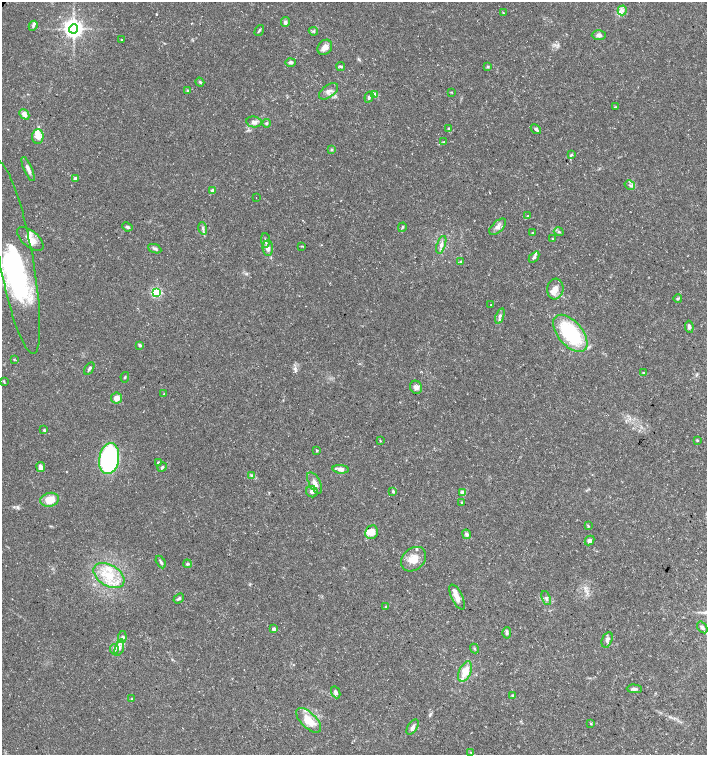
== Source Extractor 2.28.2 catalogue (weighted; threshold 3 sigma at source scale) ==
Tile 6 of 4 x 4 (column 2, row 2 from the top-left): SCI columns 1573-2981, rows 3018-4522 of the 6027 x 6026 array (HDU 1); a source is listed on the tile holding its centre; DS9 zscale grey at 2 x 2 block average (1 PNG px = mean of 2 x 2 image px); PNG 709 x 757 px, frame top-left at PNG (2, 2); each listed source drawn as its Kron ellipse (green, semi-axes under 4 px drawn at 4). Shown black and unused: <1% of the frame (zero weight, under 3 of 5 exposures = <1% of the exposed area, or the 3 px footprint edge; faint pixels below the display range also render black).
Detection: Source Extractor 2.28.2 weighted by HDU 2 'WHT'; one run over the whole footprint, this tile lists its part. Background 0.0289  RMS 0.0022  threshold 0.00999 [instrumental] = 3 sigma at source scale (4.5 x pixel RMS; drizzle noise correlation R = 1.50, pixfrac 1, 0.0396/0.0396 arcsec/px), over >= 5 px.
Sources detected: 130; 3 inside a brighter object's white glare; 1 cosmic-ray / hot-pixel residue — neither listed nor drawn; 14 inside a brighter listed object's ellipse — not listed separately; the other 112 listed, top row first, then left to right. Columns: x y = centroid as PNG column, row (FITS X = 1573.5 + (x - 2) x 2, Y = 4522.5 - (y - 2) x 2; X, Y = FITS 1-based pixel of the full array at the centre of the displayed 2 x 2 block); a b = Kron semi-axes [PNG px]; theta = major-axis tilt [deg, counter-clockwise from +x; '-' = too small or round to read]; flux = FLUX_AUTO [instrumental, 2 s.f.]
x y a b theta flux
622 10 5 4 - 1.5
503 13 3 2 - 0.37
285 22 5 4 - 1.4
33 26 5 3 - 0.82
74 29 4 4 - 330
259 30 6 2 53 0.64
313 31 5 4 - 0.81
599 35 7 4 2 1.9
121 40 2 2 - 0.33
325 47 8 6 51 3.1
291 62 5 3 - 1.4
341 66 4 3 - 0.75
488 66 4 3 - 0.64
200 82 5 3 - 0.54
188 91 4 3 - 0.52
329 91 11 6 36 2.5
451 92 3 2 - 0.33
375 95 3 3 - 7.1
369 97 5 4 - 1.2
615 107 3 3 - 0.38
24 114 6 4 -48 3
254 122 8 5 -10 1.9
266 123 4 3 - 0.8
449 128 3 3 - 0.48
536 129 6 3 -43 1.1
38 136 7 6 - 3.5
444 142 3 2 - 0.34
331 150 4 2 - 0.58
571 155 4 3 - 0.58
28 169 13 4 -67 2.3
75 179 2 2 - 2.7
630 185 5 2 - 0.64
212 191 3 3 - 2
256 198 2 2 - 0.43
528 216 3 2 - 0.41
127 227 5 3 - 1
402 227 5 3 - 0.5
498 227 10 5 43 2.6
203 228 6 3 -76 1.2
559 232 5 3 - 0.77
532 233 3 2 - 0.35
30 239 16 8 -40 6.2
553 239 3 2 - 0.39
265 240 7 3 -86 1.3
441 245 9 4 71 2.3
302 246 4 2 - 0.4
268 248 8 5 -86 2.4
155 249 7 3 -23 1
534 257 6 4 49 1.3
16 258 98 17 -79 66
461 261 3 2 - 0.48
555 289 10 8 82 3.9
156 292 3 3 - 56
678 299 4 3 - 0.64
491 305 2 2 - 0.26
500 316 8 4 71 1.5
689 327 6 3 -82 1.2
570 333 22 12 -49 47
140 345 4 3 - 0.87
14 359 3 2 - 0.3
89 368 7 3 58 1.1
643 373 3 2 - 0.43
125 377 5 2 - 0.49
4 381 4 3 - 0.46
416 387 7 6 - 2.1
164 394 3 2 - 0.24
117 398 5 5 - 3.8
44 430 4 3 - 0.65
697 440 3 3 - 0.4
380 441 3 2 - 0.43
317 450 3 2 - 0.52
109 459 15 10 81 93
158 462 3 2 - 0.51
41 467 5 4 - 3.6
162 467 5 3 - 0.71
341 469 8 4 -7 2.6
251 475 4 3 - 0.64
315 483 12 5 -62 3.7
393 491 4 3 - 0.67
312 492 6 5 - 2.1
463 493 3 3 - 7.7
50 500 9 7 14 7.4
462 502 3 3 - 0.39
588 526 4 3 - 0.47
372 532 7 6 - 5.8
467 534 5 4 - 1.4
589 540 5 4 - 2
413 559 14 10 41 7.3
161 562 7 3 -61 1
187 564 4 3 - 0.81
109 576 17 10 -31 13
457 597 14 5 -64 4.2
179 598 6 3 37 0.89
546 598 7 4 -69 1.1
386 607 3 2 - 0.44
702 627 6 4 -54 1.4
274 629 3 2 - 2
507 633 5 4 - 1.1
122 637 6 3 79 1.1
607 640 8 5 67 1.8
119 648 8 2 73 1.3
114 649 5 3 - 1.1
474 649 5 2 - 0.48
465 672 11 6 66 7.2
634 689 7 3 -1 1.4
336 692 6 4 -65 1.5
512 695 3 3 - 0.62
132 699 3 2 - 0.36
309 720 16 7 -45 9.7
591 724 3 2 - 0.39
412 727 9 4 54 1.8
471 752 3 2 - 0.3
Diffuse or blended objects may show on this block-average render without a row.